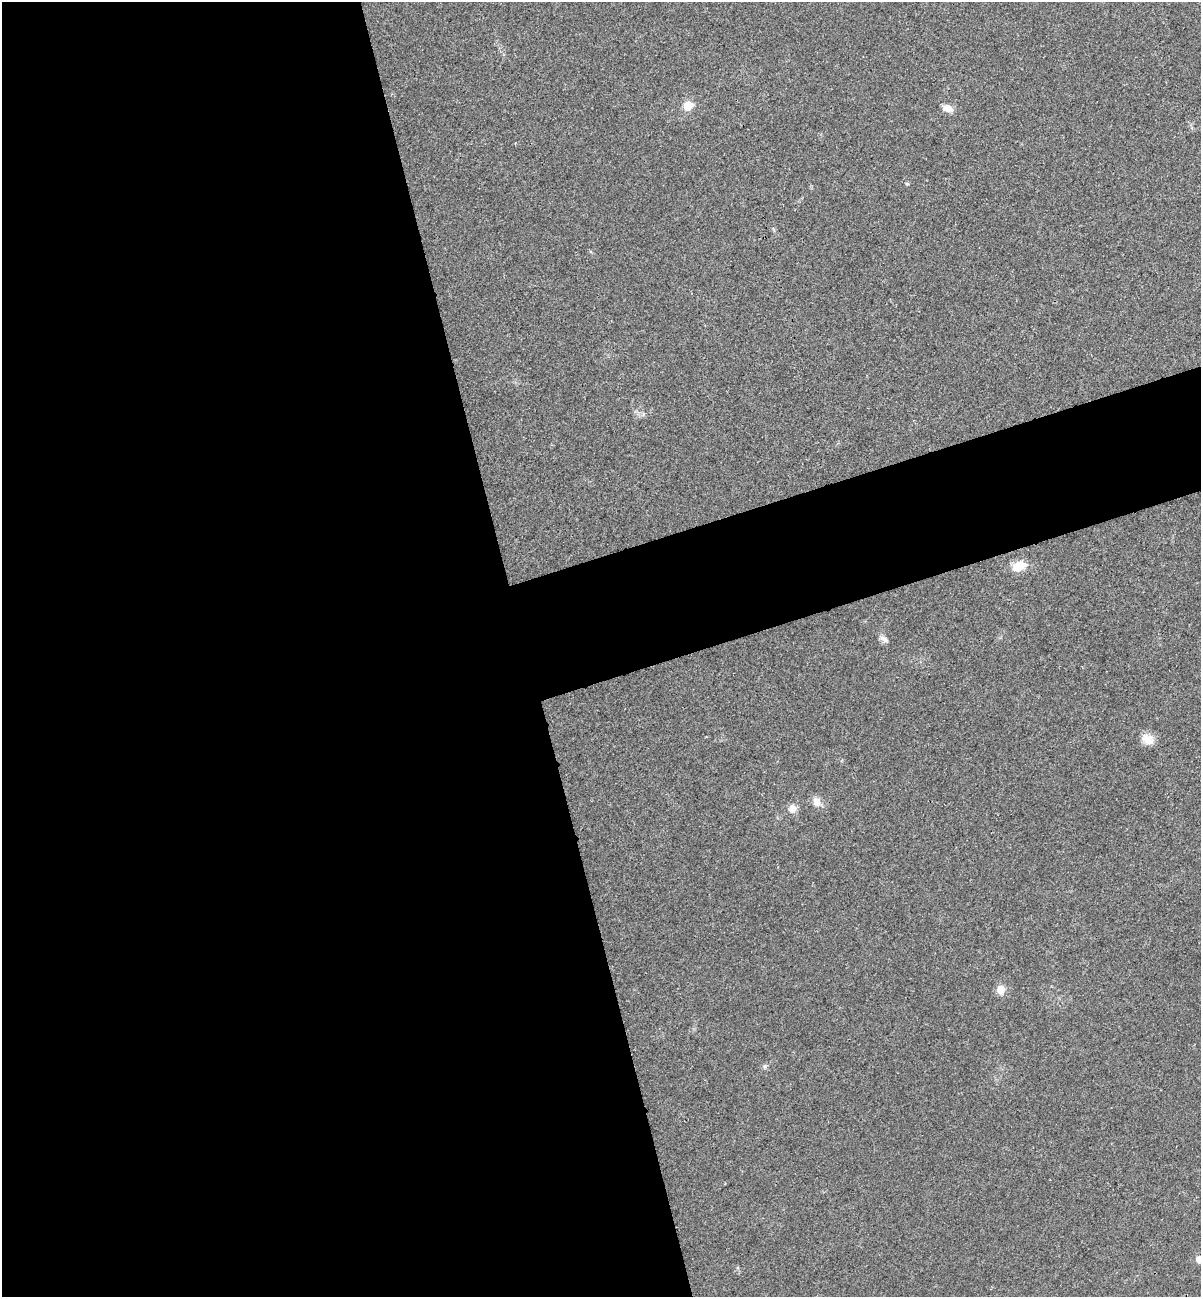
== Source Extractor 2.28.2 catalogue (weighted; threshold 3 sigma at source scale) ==
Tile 9 of 4 x 4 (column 1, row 3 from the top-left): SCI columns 166-1364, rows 1355-2649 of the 5253 x 5299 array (HDU 1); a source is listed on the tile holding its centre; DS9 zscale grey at full resolution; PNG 1203 x 1299 px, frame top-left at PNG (2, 2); no overlay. Shown black and unused: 49% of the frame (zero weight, under 3 of 4 exposures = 6% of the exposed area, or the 3 px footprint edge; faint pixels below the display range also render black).
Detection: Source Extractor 2.28.2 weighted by HDU 2 'WHT'; one run over the whole footprint, this tile lists its part. Background 0.0197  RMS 0.0064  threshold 0.0286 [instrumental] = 3 sigma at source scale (4.5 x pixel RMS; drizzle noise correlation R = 1.50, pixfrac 1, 0.05/0.05 arcsec/px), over >= 5 px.
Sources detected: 11; all 11 listed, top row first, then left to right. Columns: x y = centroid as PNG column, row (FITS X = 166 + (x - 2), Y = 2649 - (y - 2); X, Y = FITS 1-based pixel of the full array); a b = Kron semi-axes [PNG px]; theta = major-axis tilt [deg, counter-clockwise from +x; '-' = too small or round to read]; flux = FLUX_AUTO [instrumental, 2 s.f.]
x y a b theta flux
688 106 9 8 - 8.9
948 108 10 8 -23 5.5
907 184 6 4 -1 0.69
1018 566 17 11 20 9.2
884 639 13 6 -33 2.4
1148 739 16 12 -27 6.6
817 802 12 10 -68 4.7
792 809 9 8 - 4.6
1000 990 6 5 - 12
765 1066 7 5 78 1.2
1200 1259 6 5 - 11
Isophote crosses this tile's border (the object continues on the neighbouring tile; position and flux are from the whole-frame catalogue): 1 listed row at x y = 1200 1259